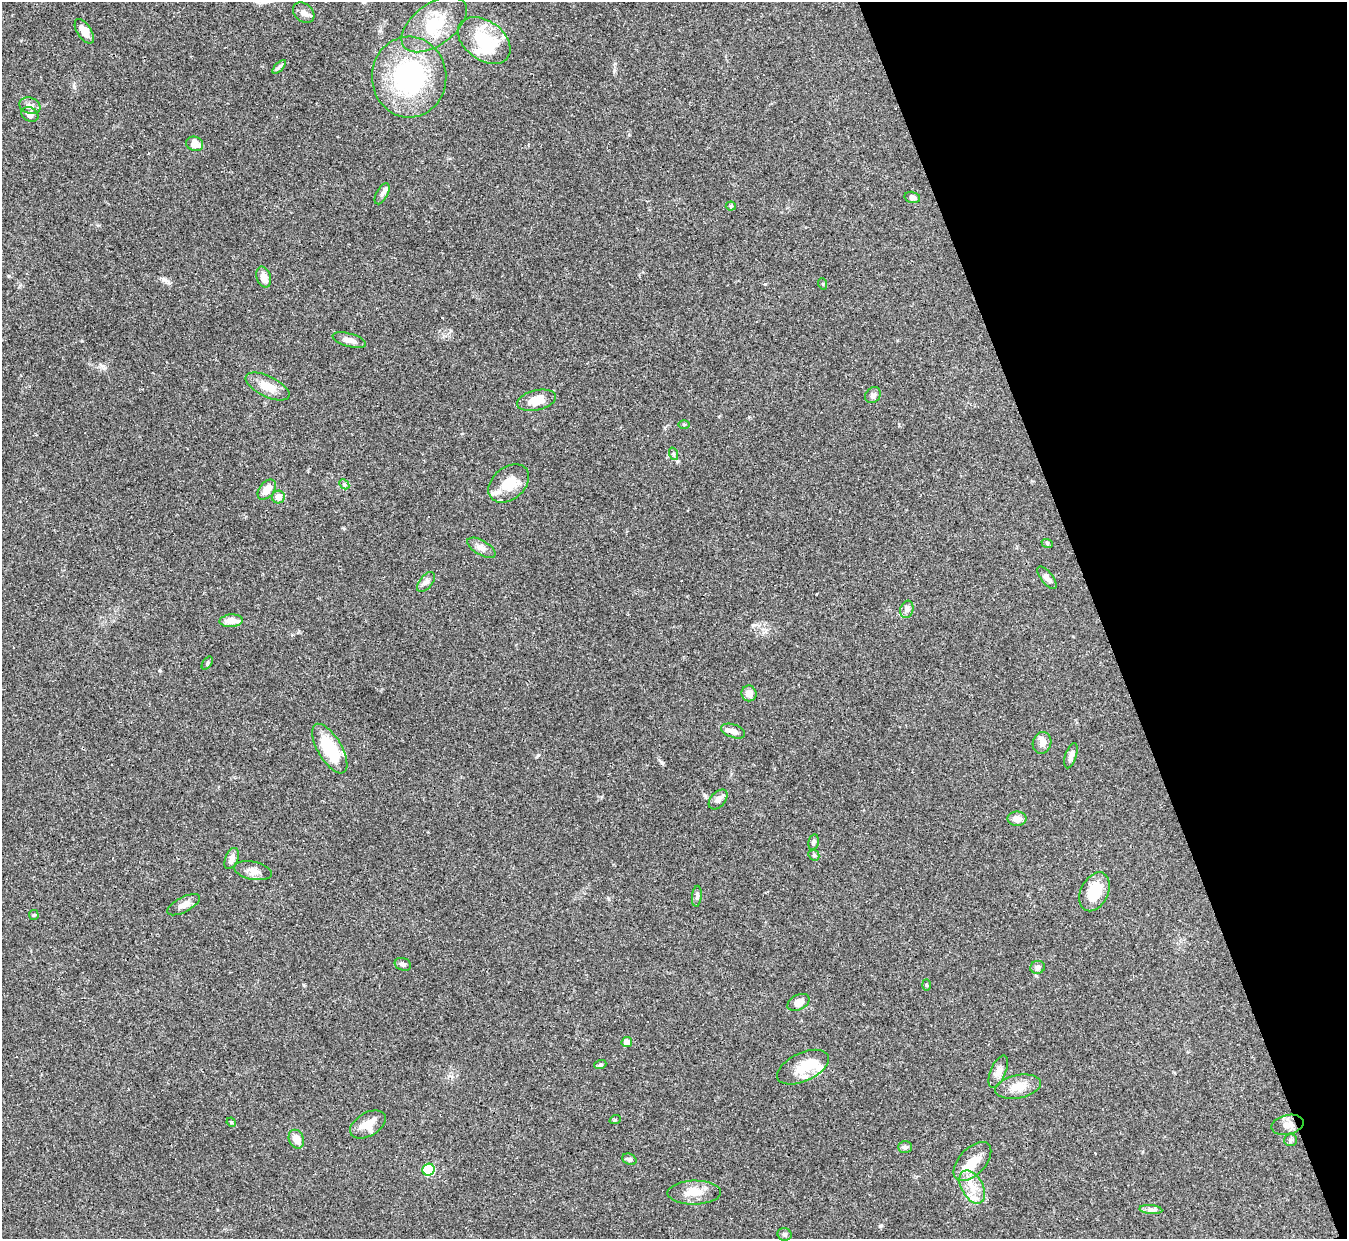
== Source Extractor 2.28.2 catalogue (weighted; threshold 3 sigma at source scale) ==
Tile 12 of 4 x 4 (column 4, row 3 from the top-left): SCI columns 4036-5380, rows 1384-2620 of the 5380 x 5366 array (HDU 1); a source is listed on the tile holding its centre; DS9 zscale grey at full resolution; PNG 1349 x 1241 px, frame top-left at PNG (2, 2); each listed source drawn as its Kron ellipse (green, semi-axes under 4 px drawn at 4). Shown black and unused: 18% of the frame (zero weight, under 3 of 4 exposures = <1% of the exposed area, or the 3 px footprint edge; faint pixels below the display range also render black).
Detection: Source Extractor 2.28.2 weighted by HDU 2 'WHT'; one run over the whole footprint, this tile lists its part. Background 0.048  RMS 0.0043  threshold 0.0194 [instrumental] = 3 sigma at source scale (4.5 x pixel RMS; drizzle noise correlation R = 1.50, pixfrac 1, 0.05/0.05 arcsec/px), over >= 5 px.
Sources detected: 83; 2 inside a brighter object's white glare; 5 cosmic-ray / hot-pixel residue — neither listed nor drawn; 7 inside a brighter listed object's ellipse — not listed separately; the other 69 listed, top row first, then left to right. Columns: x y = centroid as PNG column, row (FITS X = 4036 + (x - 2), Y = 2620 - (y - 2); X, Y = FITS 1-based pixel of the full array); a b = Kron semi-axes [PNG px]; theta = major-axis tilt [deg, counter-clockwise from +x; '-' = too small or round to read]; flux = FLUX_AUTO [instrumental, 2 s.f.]
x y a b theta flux
304 13 12 8 -40 2.2
434 24 37 21 36 19
84 31 14 7 -57 4.8
484 40 29 19 -36 19
279 67 8 4 45 0.87
409 77 40 37 -88 57
30 106 11 8 -19 1.9
30 114 9 7 -26 2.5
195 144 8 7 - 4.1
382 194 11 5 61 1.3
912 197 8 5 -14 1.2
731 206 5 4 - 0.65
264 277 11 7 -72 3.2
823 284 6 3 -72 0.44
349 340 17 6 -15 2.8
267 386 24 10 -25 6.4
873 395 9 7 42 1.4
536 400 20 10 13 6.5
684 424 5 3 - 0.45
674 454 6 4 -70 0.67
509 483 23 16 40 10
344 484 5 4 - 0.67
267 490 11 7 51 4.4
278 497 6 6 - 3.1
1047 543 6 4 -19 0.54
481 548 16 7 -30 2.3
1047 578 13 6 -50 1.9
426 582 12 6 51 1.6
907 609 9 6 75 1.4
231 621 12 6 4 4.9
207 663 7 4 53 0.61
749 693 8 7 - 3.3
733 731 12 6 -19 2.6
1042 743 11 9 71 2.1
330 749 28 12 -59 20
1071 756 13 5 72 1.9
718 799 11 7 49 2.2
1017 819 9 7 -1 3
813 842 8 5 78 1.1
814 855 6 5 - 0.61
232 858 11 6 68 2.5
253 871 19 9 -11 3.2
1095 892 21 13 64 11
697 896 10 4 84 1.1
184 905 18 7 28 3
34 915 5 4 - 0.51
403 964 8 6 -18 1.1
1038 967 7 6 - 1.8
926 985 5 3 - 0.43
798 1002 12 7 27 3.8
627 1042 5 5 - 3.6
600 1065 6 4 18 0.67
803 1067 28 14 25 8.2
998 1072 17 7 67 2.6
1018 1087 23 11 11 6.5
615 1120 6 3 18 0.47
231 1122 5 3 - 0.4
368 1124 19 11 30 6.4
1287 1125 16 9 13 3.1
296 1139 9 7 -67 3.8
1290 1140 6 6 - 0.81
905 1147 7 6 - 0.94
629 1159 7 5 -25 1.1
972 1161 24 13 47 8.3
429 1170 6 6 - 32
972 1187 18 10 -61 6.7
694 1193 27 12 1 6.6
1151 1210 11 4 -4 1.5
785 1234 7 6 - 0.9
Unlisted compact peaks at least as high as the median listed source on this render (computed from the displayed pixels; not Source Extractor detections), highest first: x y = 880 1226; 662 763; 538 755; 163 279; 82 341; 705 795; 103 366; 765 284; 74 86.